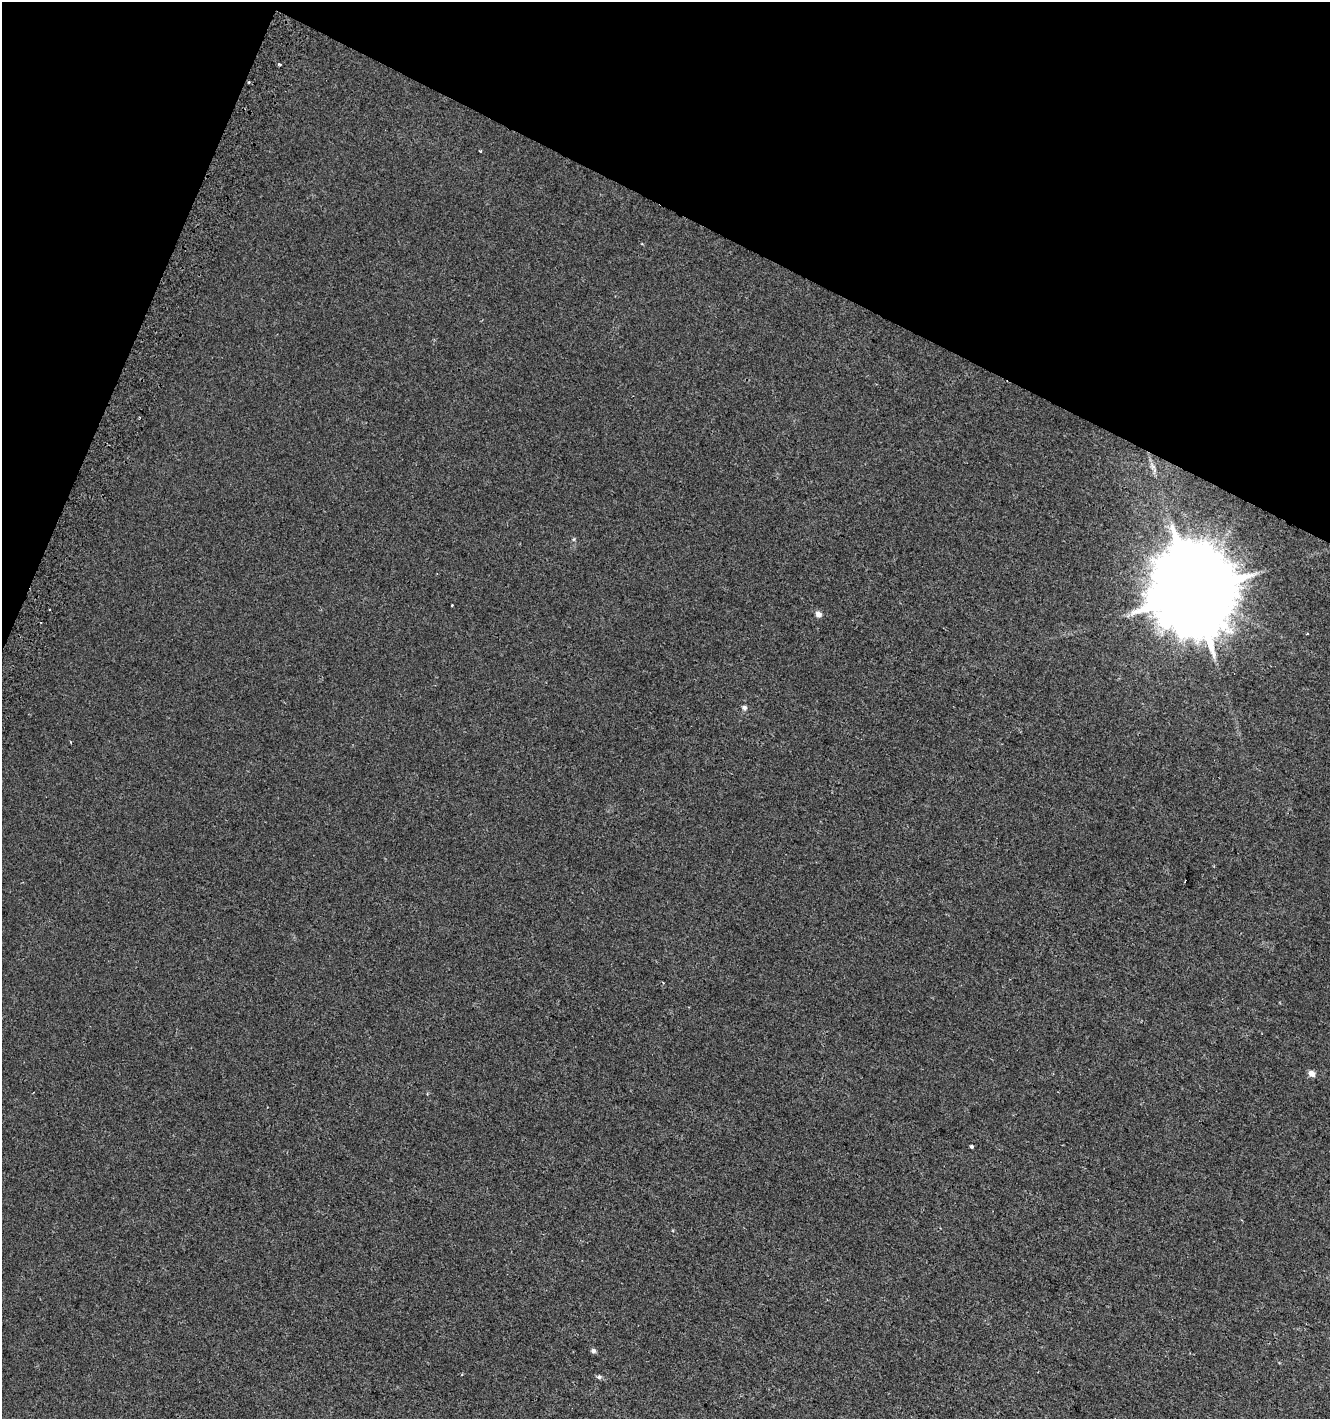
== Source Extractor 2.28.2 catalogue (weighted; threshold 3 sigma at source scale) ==
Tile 2 of 4 x 4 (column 2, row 1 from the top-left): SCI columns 1638-2965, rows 4270-5686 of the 5865 x 5714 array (HDU 1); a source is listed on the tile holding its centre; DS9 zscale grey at full resolution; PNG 1332 x 1421 px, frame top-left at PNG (2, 2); no overlay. Shown black and unused: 20% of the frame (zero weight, under 2 of 3 exposures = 2% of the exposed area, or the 3 px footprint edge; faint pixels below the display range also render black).
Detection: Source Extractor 2.28.2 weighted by HDU 2 'WHT'; one run over the whole footprint, this tile lists its part. Background 0.0117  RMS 0.0064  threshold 0.0286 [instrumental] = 3 sigma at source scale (4.5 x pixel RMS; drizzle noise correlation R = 1.50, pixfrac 1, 0.0396/0.0396 arcsec/px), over >= 5 px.
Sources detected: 12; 1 cosmic-ray / hot-pixel residue — not listed; the other 11 listed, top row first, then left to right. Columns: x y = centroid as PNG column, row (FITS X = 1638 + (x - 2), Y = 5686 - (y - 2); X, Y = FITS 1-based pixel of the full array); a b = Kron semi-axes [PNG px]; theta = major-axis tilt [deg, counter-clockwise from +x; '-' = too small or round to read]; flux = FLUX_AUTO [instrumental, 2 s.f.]
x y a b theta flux
280 64 4 3 - 0.8
480 151 3 3 - 0.87
1193 592 24 21 -53 11000
452 605 3 3 - 0.87
818 614 6 6 - 3
1307 634 3 2 - 0.76
744 708 7 6 - 1.5
1311 1073 7 6 - 3.2
971 1146 3 3 - 4.7
593 1351 6 5 - 1.7
599 1377 6 5 - 1.3